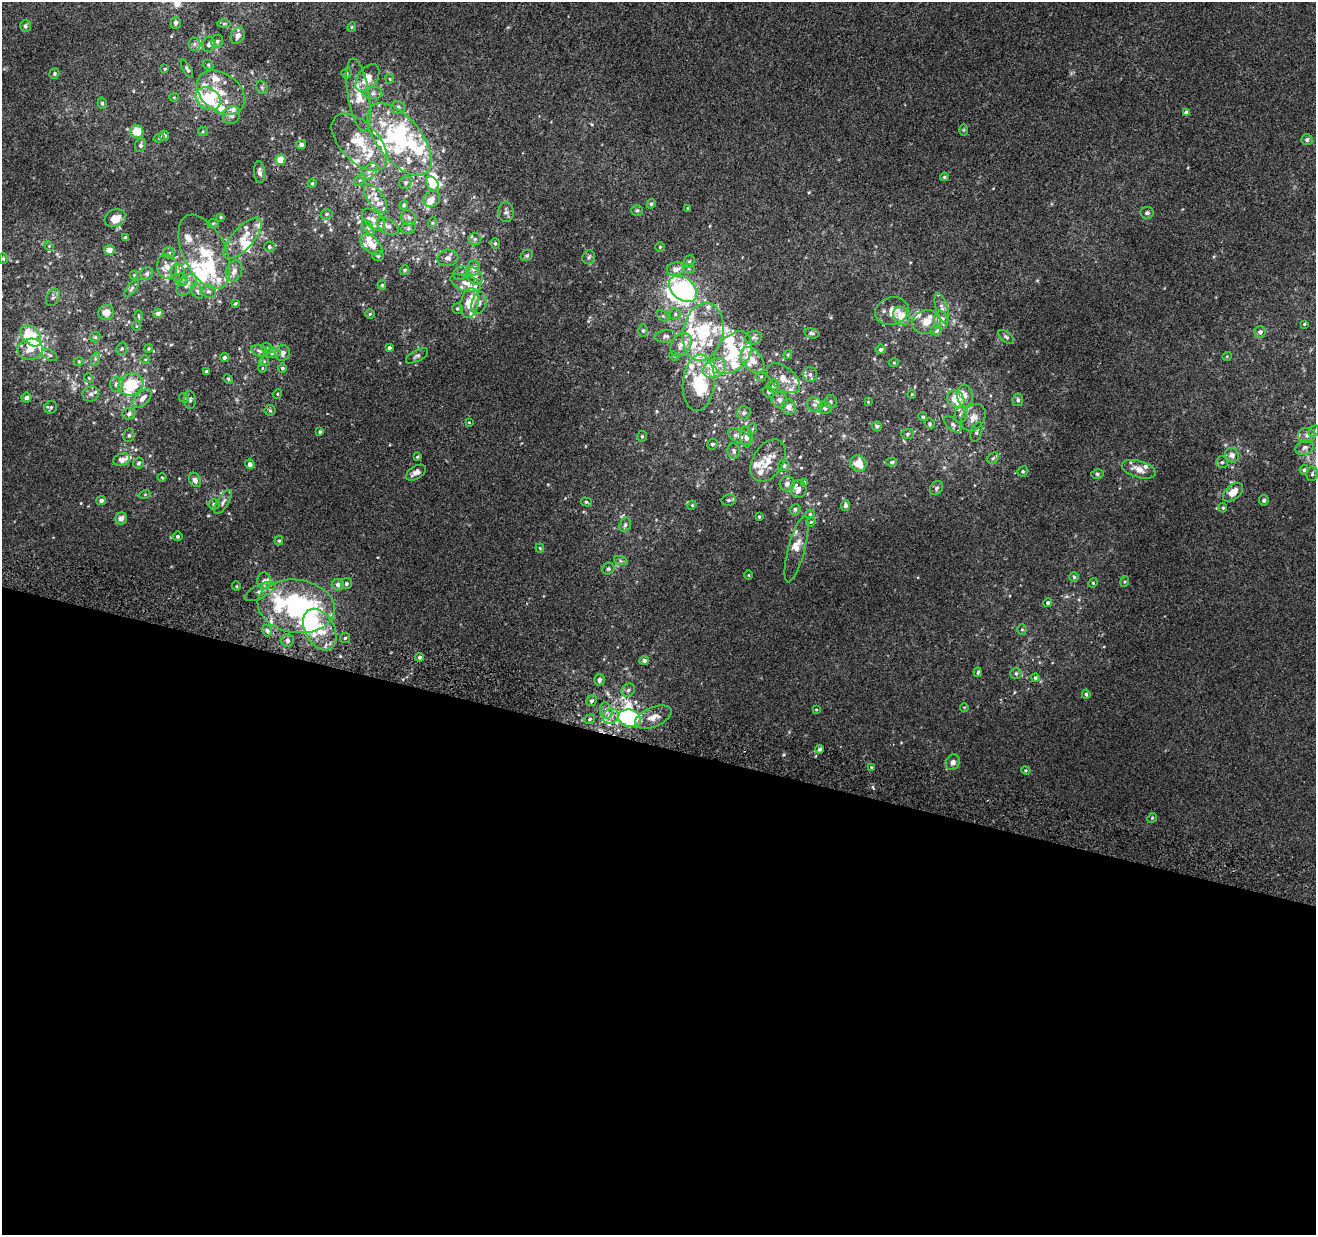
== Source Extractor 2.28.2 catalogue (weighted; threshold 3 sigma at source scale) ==
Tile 14 of 4 x 4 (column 2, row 4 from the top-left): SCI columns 1335-2648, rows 324-1556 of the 5290 x 5516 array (HDU 1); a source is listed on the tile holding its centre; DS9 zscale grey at full resolution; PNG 1318 x 1237 px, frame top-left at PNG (2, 2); each listed source drawn as its Kron ellipse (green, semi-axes under 4 px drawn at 4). Shown black and unused: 40% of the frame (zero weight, under 2 of 3 exposures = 2% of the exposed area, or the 3 px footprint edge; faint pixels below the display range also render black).
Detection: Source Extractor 2.28.2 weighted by HDU 2 'WHT'; one run over the whole footprint, this tile lists its part. Background 0.00623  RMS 0.0056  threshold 0.0254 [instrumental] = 3 sigma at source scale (4.5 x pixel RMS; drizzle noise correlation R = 1.50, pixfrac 1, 0.0396/0.0396 arcsec/px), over >= 5 px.
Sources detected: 384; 1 too faint to see at this stretch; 8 inside a brighter object's white glare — neither listed nor drawn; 90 inside a brighter listed object's ellipse — not listed separately; the other 285 listed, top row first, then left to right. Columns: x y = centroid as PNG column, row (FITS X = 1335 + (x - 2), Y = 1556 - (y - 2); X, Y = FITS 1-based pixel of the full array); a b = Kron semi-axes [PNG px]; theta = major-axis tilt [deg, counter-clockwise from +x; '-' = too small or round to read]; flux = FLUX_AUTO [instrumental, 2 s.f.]
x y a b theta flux
176 23 6 5 - 1.3
224 24 6 4 1 0.92
25 26 6 5 - 1.4
352 27 4 4 - 0.62
238 36 8 6 63 2.7
217 41 6 6 - 1.4
194 44 6 6 - 1.3
209 44 8 6 73 1.5
208 65 5 4 - 0.77
165 69 3 2 - 0.62
187 69 10 4 -60 1.3
346 73 5 5 - 0.82
54 74 5 4 - 1
367 78 16 9 54 8.4
390 79 5 4 - 0.64
262 87 7 5 -68 1
221 92 26 18 -37 15
373 93 9 6 0 2.1
359 95 37 10 -81 13
174 97 5 4 - 0.56
208 99 13 10 -35 21
102 103 6 4 -76 0.91
398 107 7 6 - 2.2
1186 113 4 4 - 2.4
231 115 9 8 - 2.8
964 130 6 4 89 0.63
137 131 7 6 - 9.3
203 131 5 4 - 0.6
164 136 5 5 - 1.7
159 138 5 4 - 0.92
399 139 43 22 -51 46
1307 140 6 5 - 1.1
359 142 35 19 -46 19
141 145 7 5 79 1.6
301 145 5 4 - 1.8
280 160 5 5 - 6.7
369 171 10 6 45 2.7
260 172 11 5 -86 2
944 177 4 3 - 0.83
360 180 7 4 44 1.1
406 182 7 6 - 1.4
312 183 4 3 - 0.67
432 184 8 5 -54 11
375 198 17 8 -55 5.2
432 199 9 7 41 3.4
651 204 5 4 - 1.1
404 205 5 4 - 0.93
688 208 4 4 - 0.57
637 210 6 5 - 0.92
506 212 10 7 -86 2.1
1147 213 6 6 - 1.3
326 214 6 5 - 0.98
221 217 4 3 - 0.63
115 218 11 8 26 6.5
409 218 8 7 - 1.9
373 220 13 8 -42 3.8
213 223 6 4 2 0.76
432 223 6 3 72 0.68
388 226 12 7 -29 2.5
368 227 9 4 -55 1.3
408 228 7 5 21 1.3
125 238 3 3 - 1
243 238 26 10 48 9.1
475 239 6 6 - 1.4
495 243 5 5 - 0.93
371 245 13 7 -41 6.1
49 246 5 4 - 0.76
269 247 5 5 - 1.1
660 247 4 4 - 0.66
109 250 5 5 - 3.5
204 252 40 21 -64 26
169 253 5 5 - 1.1
527 255 6 5 - 0.99
378 256 5 5 - 0.93
589 257 7 6 - 1.2
448 258 10 8 6 3.4
3 259 5 4 - 0.86
689 261 6 5 - 1
167 267 12 10 -82 5.2
473 268 8 6 71 3.5
676 269 9 6 12 3.9
689 269 6 3 -18 0.72
405 270 5 4 - 1.2
234 271 11 8 69 3.9
177 272 8 7 - 2
461 273 8 6 35 1.6
147 274 7 6 - 1.6
134 275 4 4 - 0.48
475 276 9 7 -45 3.3
182 280 6 6 - 1.4
465 283 16 8 -19 5
187 285 12 7 50 3.3
382 285 5 4 - 0.9
132 288 10 4 50 1.4
683 289 16 11 -40 58
197 291 8 5 -61 1.4
208 291 8 6 -28 1.9
53 297 9 6 64 1.5
469 303 15 9 80 12
479 303 11 7 77 3.4
235 304 4 3 - 0.74
942 308 15 6 -74 3.1
457 309 5 5 - 0.96
892 311 17 13 18 7
106 312 8 7 - 4.4
158 314 5 4 - 1.8
370 314 5 4 - 0.76
675 314 5 5 - 1.4
138 316 5 4 - 0.66
663 316 7 4 -45 0.87
901 316 9 7 -59 7.9
941 320 8 7 - 5.1
926 322 14 12 16 6.5
1304 324 4 3 - 0.59
136 326 4 3 - 0.39
936 330 5 5 - 2.6
643 331 6 5 - 1
703 332 29 20 79 34
1260 332 6 5 - 1.7
812 333 7 5 -15 1.3
31 336 12 8 -44 22
665 336 11 6 5 1.9
95 337 5 5 - 0.84
1006 337 9 5 -40 1.3
754 338 8 6 10 1.7
681 345 13 9 55 4.2
149 348 5 3 - 0.54
267 348 6 4 -41 0.97
389 348 4 4 - 1.5
30 349 12 10 9 6.3
122 349 6 5 - 0.94
881 349 5 5 - 1.3
259 351 9 5 -16 1.5
272 353 9 4 8 1.3
282 353 8 7 - 2.6
733 353 24 16 53 21
50 355 8 5 -28 1.2
788 355 4 4 - 0.58
417 356 12 5 28 1.6
674 356 5 4 - 0.77
1227 356 5 3 - 0.43
224 357 4 4 - 1.3
95 359 7 4 73 0.98
145 359 5 3 - 0.55
752 360 15 9 -51 6.1
79 361 5 3 - 0.59
264 361 5 4 - 0.69
894 363 5 3 - 0.59
262 368 5 3 - 0.41
282 368 4 4 - 1.1
715 368 12 9 31 5.4
206 371 4 3 - 0.67
810 374 7 7 - 2
761 377 5 4 - 0.81
89 378 5 4 - 0.52
783 378 19 11 -39 6.4
228 379 5 4 - 0.62
699 383 28 16 85 28
116 384 7 6 - 1.8
131 384 13 10 21 19
773 386 6 6 - 1.4
769 392 6 5 - 1
91 394 8 7 - 2.2
277 394 5 3 - 0.48
912 394 4 3 - 0.53
965 396 11 7 -82 3.2
26 398 5 5 - 1.8
142 398 11 6 46 3.4
184 398 5 4 - 0.75
956 399 9 7 -44 11
190 400 9 6 -86 1.3
780 400 8 7 - 2.5
1018 400 6 5 - 1.5
830 402 6 6 - 1.3
868 402 3 3 - 0.45
815 405 8 7 - 1.8
51 407 6 6 - 1.1
789 407 7 7 - 3.7
825 408 7 6 - 1.5
270 410 5 5 - 0.93
744 413 7 7 - 1.6
129 414 7 5 20 1.8
961 414 8 6 79 1.4
923 417 4 4 - 0.92
973 417 14 11 54 4.9
469 422 4 2 - 0.36
930 424 5 5 - 0.93
953 424 11 5 -38 2
877 426 5 4 - 1.5
752 429 6 3 70 0.64
1314 431 6 5 - 0.88
320 432 4 3 - 0.77
977 432 10 5 72 1.5
908 434 6 5 - 0.94
129 435 7 5 76 1.1
1307 435 8 7 - 2.4
642 436 5 5 - 0.82
740 436 13 6 -29 3.2
746 437 11 6 -86 3.3
712 444 5 5 - 1.1
1305 447 9 7 24 2.1
734 451 8 6 -80 1.3
1232 455 7 6 - 2.7
417 457 4 4 - 0.66
993 458 6 5 - 1
122 460 8 6 19 4.6
768 461 23 15 58 9
892 462 5 4 - 1.2
1222 462 6 6 - 1.2
139 463 5 5 - 1.2
250 464 5 4 - 1.8
858 464 8 7 - 8.2
784 465 6 5 - 1.1
1139 469 17 8 -17 5.1
1304 470 5 4 - 1.1
1023 471 5 5 - 0.98
416 473 11 6 31 3.1
1097 474 6 5 - 0.97
1312 474 7 5 77 1.2
162 477 4 3 - 0.52
195 480 7 5 -61 2.5
804 482 4 4 - 0.68
787 484 7 7 - 2
936 488 7 6 - 1.5
798 489 9 8 - 3.9
1233 492 11 7 37 6.8
145 494 5 3 - 0.5
101 500 5 4 - 1.9
729 500 7 5 13 1.2
1264 500 5 5 - 1.4
223 502 14 5 57 2
586 502 5 4 - 0.85
214 504 6 5 - 1
692 505 4 4 - 0.58
845 506 5 4 - 1.6
1223 508 4 4 - 0.68
795 509 6 5 - 1.4
810 514 4 4 - 0.72
759 517 4 3 - 0.57
121 519 6 6 - 2.7
811 522 5 4 - 0.68
625 525 7 5 72 1.3
177 536 5 5 - 0.96
279 541 4 4 - 0.62
540 548 4 4 - 0.6
796 549 34 8 75 5.7
621 561 7 4 -19 0.98
608 569 6 5 - 1
749 575 4 3 - 0.39
1074 577 4 4 - 0.78
264 581 8 6 -88 2.8
1125 582 5 4 - 0.7
1093 583 5 4 - 0.62
346 584 5 5 - 1.1
338 585 6 5 - 2.3
236 586 4 4 - 0.58
260 591 17 6 26 3.3
1048 603 4 4 - 0.99
296 606 39 26 -8 86
1022 629 5 4 - 0.84
267 630 6 5 - 1.4
320 630 22 14 -61 17
345 638 5 5 - 0.91
288 640 6 6 - 1.9
420 657 4 4 - 1.3
644 660 5 4 - 2
978 672 5 3 - 0.79
1016 673 5 5 - 0.92
1035 678 4 4 - 0.84
599 680 6 5 - 2
628 690 7 6 - 1.5
1086 694 4 3 - 0.99
591 701 6 5 - 1.2
964 707 4 3 - 0.41
816 710 3 3 - 0.44
606 711 8 6 -70 2.3
611 716 8 7 - 3.6
653 717 19 9 22 6.2
630 718 11 8 -16 75
589 719 5 4 - 0.95
820 749 4 4 - 1.5
953 762 8 6 66 2.6
871 767 4 3 - 0.57
1026 770 4 4 - 0.63
1152 818 5 4 - 0.67